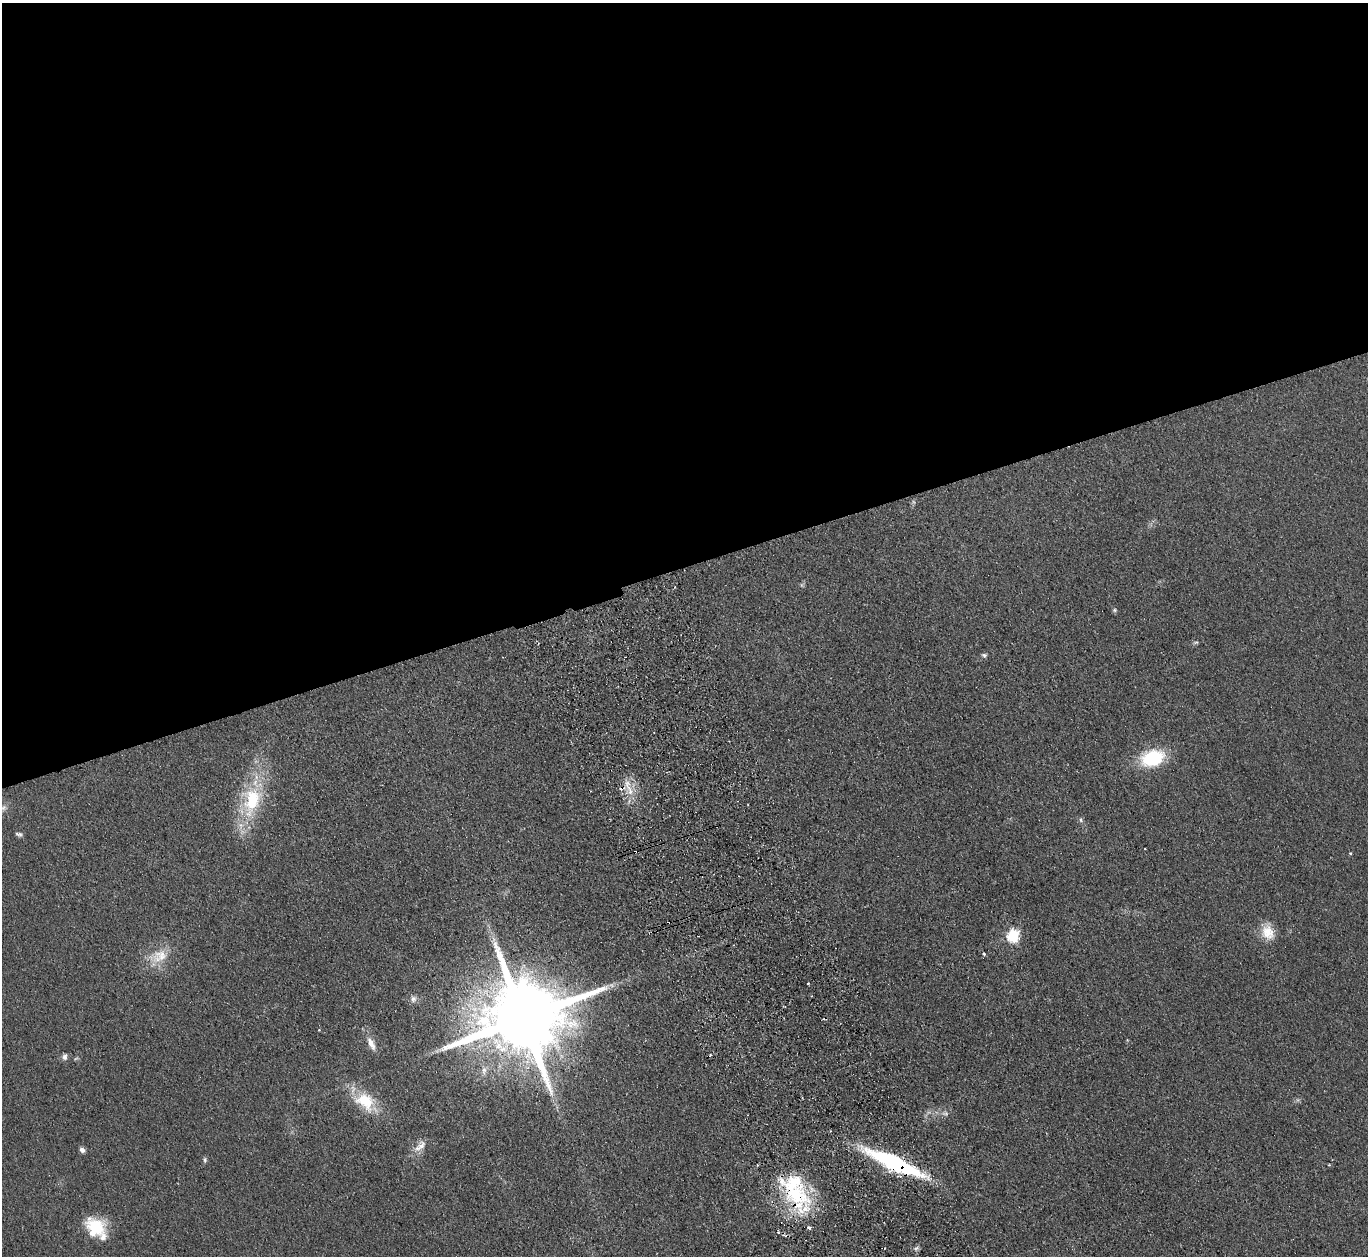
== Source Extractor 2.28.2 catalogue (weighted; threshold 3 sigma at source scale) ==
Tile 2 of 4 x 4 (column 2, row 1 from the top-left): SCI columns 1422-2787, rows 3940-5193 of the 5574 x 5496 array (HDU 1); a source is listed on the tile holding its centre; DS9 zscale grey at full resolution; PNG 1370 x 1258 px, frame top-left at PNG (2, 3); no overlay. Shown black and unused: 45% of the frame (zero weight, under 2 of 3 exposures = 3% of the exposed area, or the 3 px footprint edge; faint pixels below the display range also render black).
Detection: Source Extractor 2.28.2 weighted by HDU 2 'WHT'; one run over the whole footprint, this tile lists its part. Background 0.0465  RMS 0.0085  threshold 0.038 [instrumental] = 3 sigma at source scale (4.5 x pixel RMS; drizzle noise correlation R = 1.50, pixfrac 1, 0.05/0.05 arcsec/px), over >= 5 px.
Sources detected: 44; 3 too faint to see at this stretch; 6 cosmic-ray / hot-pixel residue — not listed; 4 inside a brighter listed object's ellipse — not listed separately; the other 31 listed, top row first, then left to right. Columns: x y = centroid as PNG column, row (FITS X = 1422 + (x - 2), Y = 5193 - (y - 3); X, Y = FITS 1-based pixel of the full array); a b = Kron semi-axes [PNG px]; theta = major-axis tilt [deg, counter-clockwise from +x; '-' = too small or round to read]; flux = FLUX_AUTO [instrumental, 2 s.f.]
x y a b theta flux
1114 610 6 5 - 1.3
1196 642 8 4 1 1.4
984 655 7 5 -29 1.8
1152 758 23 15 18 54
630 790 19 7 -74 11
252 800 46 25 78 67
4 808 10 8 27 3.4
1081 820 8 5 -73 1.9
19 834 9 5 -12 2.1
1350 853 4 3 - 0.91
1268 932 21 15 -79 15
1013 935 6 6 - 93
983 954 3 3 - 2.3
159 956 31 17 20 22
812 996 3 2 - 0.85
413 999 9 8 - 3.5
523 1018 26 18 17 17000
371 1043 19 8 -64 8.4
65 1057 9 6 88 2.9
365 1101 28 17 -37 38
945 1113 12 7 -3 4
420 1146 22 10 47 9.3
82 1150 7 5 -44 3.2
205 1160 7 5 -68 1.8
894 1163 56 12 -24 130
757 1165 3 2 - 1.1
796 1195 43 29 -25 66
95 1227 22 18 -36 36
809 1228 4 3 - 2.9
778 1232 4 3 - 1
916 1249 8 5 18 2.1
Overlapping masked pixels (flux is a lower limit): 2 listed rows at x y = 894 1163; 796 1195